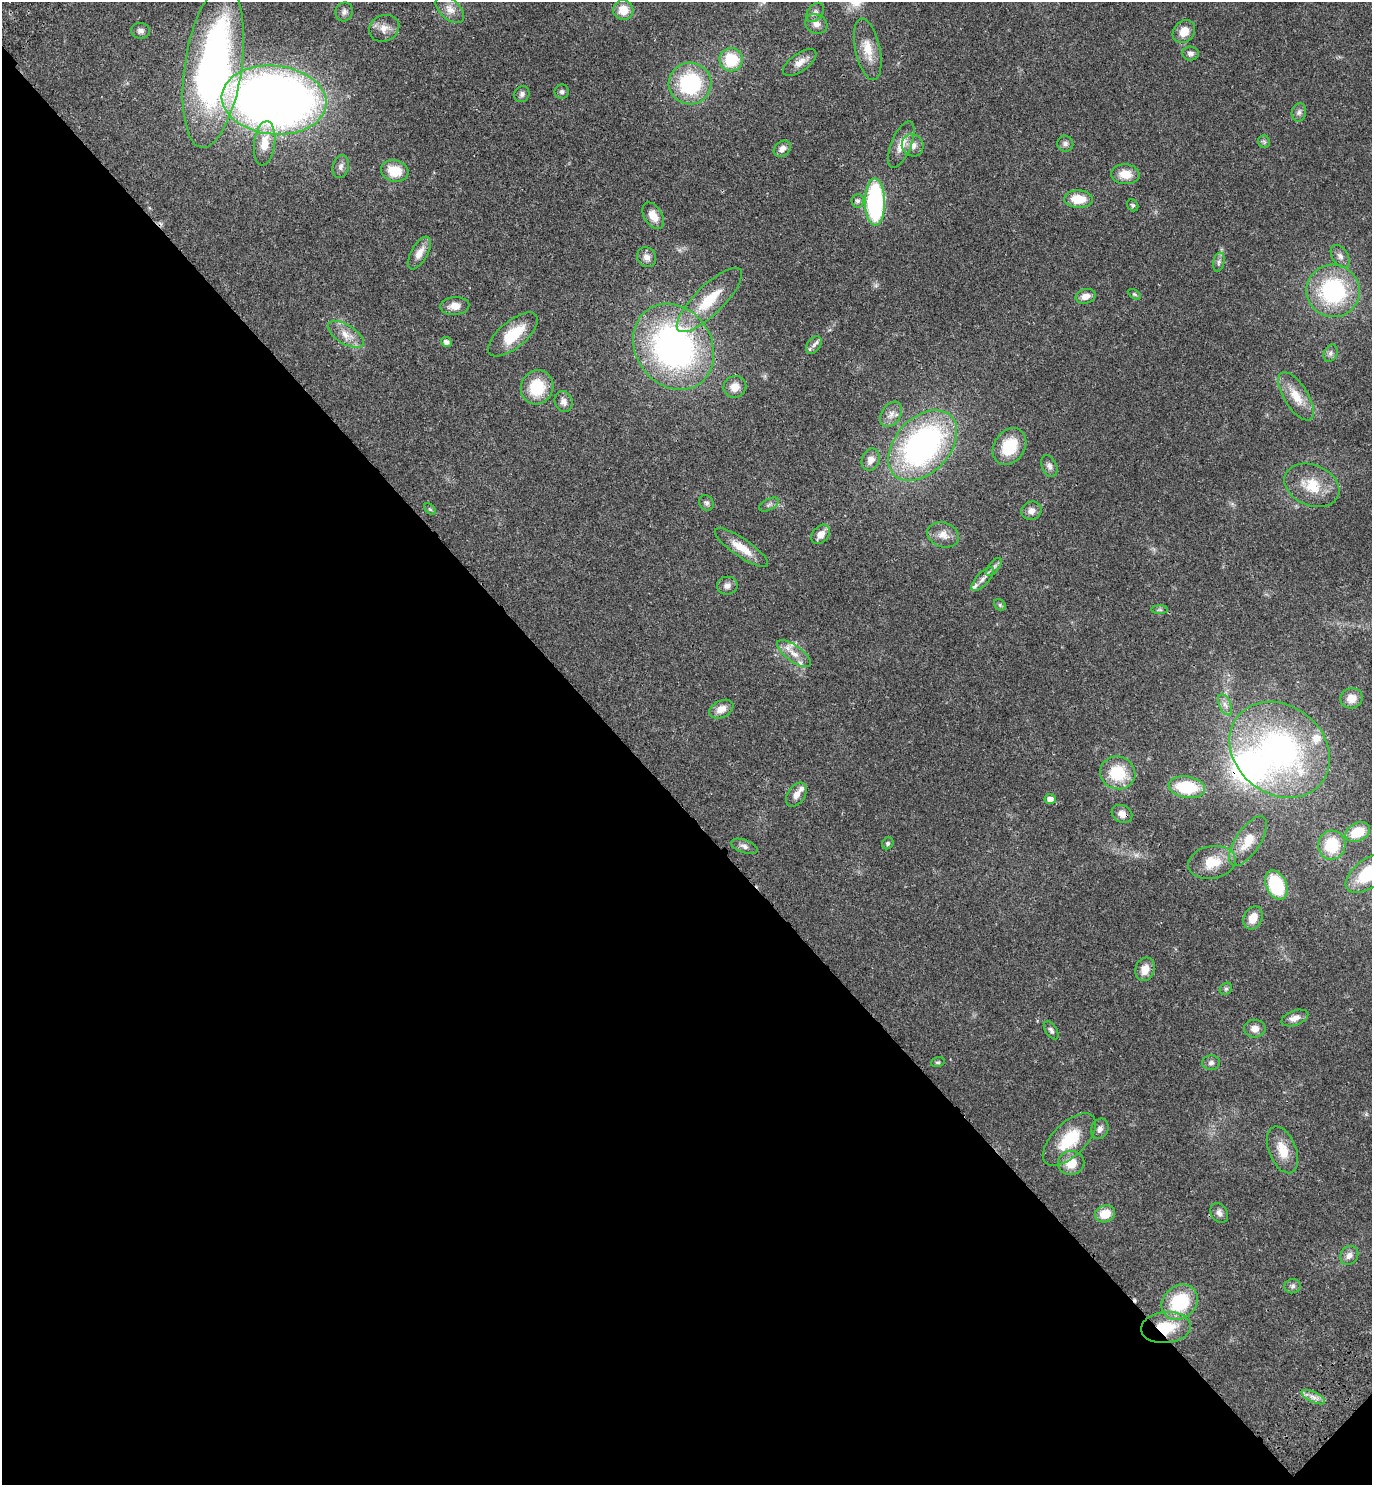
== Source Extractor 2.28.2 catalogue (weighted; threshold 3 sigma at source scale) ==
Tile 14 of 4 x 4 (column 2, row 4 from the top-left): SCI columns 1759-3128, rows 92-1574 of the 6117 x 6117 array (HDU 1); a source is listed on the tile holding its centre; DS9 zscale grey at full resolution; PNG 1374 x 1487 px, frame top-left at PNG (2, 2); each listed source drawn as its Kron ellipse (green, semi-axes under 4 px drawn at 4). Shown black and unused: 46% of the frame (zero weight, under 3 of 4 exposures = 6% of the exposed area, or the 3 px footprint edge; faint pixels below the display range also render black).
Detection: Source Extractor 2.28.2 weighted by HDU 2 'WHT'; one run over the whole footprint, this tile lists its part. Background 0.0271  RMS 0.0024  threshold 0.011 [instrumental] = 3 sigma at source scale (4.5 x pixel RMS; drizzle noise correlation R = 1.50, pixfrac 1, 0.05/0.05 arcsec/px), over >= 5 px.
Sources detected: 113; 1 too faint to see at this stretch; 1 cosmic-ray / hot-pixel residue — neither listed nor drawn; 5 inside a brighter listed object's ellipse — not listed separately; the other 106 listed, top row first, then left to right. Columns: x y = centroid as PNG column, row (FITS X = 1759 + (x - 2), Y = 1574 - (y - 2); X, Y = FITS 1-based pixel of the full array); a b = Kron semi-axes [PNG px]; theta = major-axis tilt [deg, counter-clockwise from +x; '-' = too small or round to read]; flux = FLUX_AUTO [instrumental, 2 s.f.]
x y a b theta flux
450 9 17 10 -42 2.3
623 10 10 10 - 3.8
344 12 10 8 72 1.1
815 12 10 7 53 0.95
816 24 11 9 -27 1.5
384 28 15 13 24 2.4
141 31 9 8 - 1
1184 32 12 10 48 3
868 49 31 12 -78 4.8
1191 53 8 7 - 0.89
731 60 12 11 - 8.6
800 62 19 9 36 2.1
213 67 81 28 82 110
690 83 21 21 - 20
562 92 7 7 - 0.66
522 94 8 7 - 0.78
274 100 52 34 -5 250
1299 112 9 7 81 0.89
1264 142 6 5 - 0.47
265 143 22 10 83 4.6
1065 144 8 7 - 0.81
901 145 25 10 68 3.3
913 145 11 10 - 2
782 149 9 7 39 1.4
341 167 11 8 77 1.1
395 171 14 10 -13 5.7
1125 174 14 10 -4 3.7
1078 199 14 8 -3 4.9
857 201 6 6 - 0.73
875 202 23 10 -90 34
1133 205 6 5 - 0.43
653 216 14 9 -58 2.9
419 253 18 8 60 2.3
1340 256 13 7 -56 1.2
647 257 10 9 - 1.6
1219 262 10 5 77 0.72
1333 291 27 26 - 27
1134 294 7 4 -31 0.35
1086 296 10 7 15 1.8
709 300 43 14 44 9.6
455 306 14 9 5 2.2
346 334 20 9 -32 2.9
513 334 30 13 40 7.9
446 342 5 5 - 1.1
814 345 10 6 52 0.94
674 347 45 38 -56 78
1331 353 9 6 64 0.81
537 387 17 16 - 8.7
735 387 11 11 - 2.6
1296 396 27 12 -58 4.6
564 402 11 9 -69 1.4
891 414 14 9 56 1.8
923 445 41 27 47 67
1009 446 20 15 56 8.6
871 460 11 9 69 2.1
1049 466 11 7 -66 1.1
1312 485 28 20 -22 7.3
706 503 8 7 - 0.7
769 505 11 5 27 0.77
430 509 7 4 -44 0.35
1031 511 10 9 - 1.4
821 534 11 8 49 2.3
943 535 16 12 -18 2.3
741 548 31 9 -34 4.5
994 567 11 5 51 0.8
983 579 15 6 47 1.4
727 586 10 9 - 1.2
1000 605 6 5 - 0.44
1160 610 8 4 -1 0.47
794 654 20 8 -36 2.8
1351 698 11 10 - 2.6
1225 705 11 5 -65 1.1
721 709 13 8 26 2.2
1280 750 54 44 -38 66
1118 773 18 16 -20 9.6
1187 787 18 10 -9 12
796 795 13 8 56 1.7
1050 799 5 5 - 1.5
1122 814 11 8 -30 1.6
1358 832 13 9 26 5.4
1248 841 29 12 56 5
888 843 6 5 - 0.46
1332 845 14 13 - 8.3
744 846 13 6 -19 1.1
1212 862 24 16 10 5.9
1369 873 27 14 36 13
1276 885 16 10 -67 16
1253 918 12 9 66 3.1
1145 969 12 9 71 2.8
1226 989 7 5 43 0.48
1295 1018 14 7 20 1.7
1255 1029 11 9 -1 1.9
1051 1030 10 5 -55 0.72
938 1062 7 4 14 0.43
1211 1063 9 7 3 0.83
1100 1129 10 8 69 1.2
1069 1139 33 16 44 9.7
1283 1150 24 13 -68 4.6
1071 1163 13 12 - 4
1219 1213 11 8 -58 1.1
1105 1214 10 8 17 4
1349 1255 10 8 50 1.4
1292 1286 8 7 - 0.71
1180 1302 19 16 42 15
1166 1328 25 15 5 8.6
1313 1397 12 5 -26 1.3
Overlapping masked pixels (flux is a lower limit): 3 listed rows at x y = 674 347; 1122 814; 1166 1328
Isophote crosses this tile's border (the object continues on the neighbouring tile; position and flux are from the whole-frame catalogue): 1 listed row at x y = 1369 873